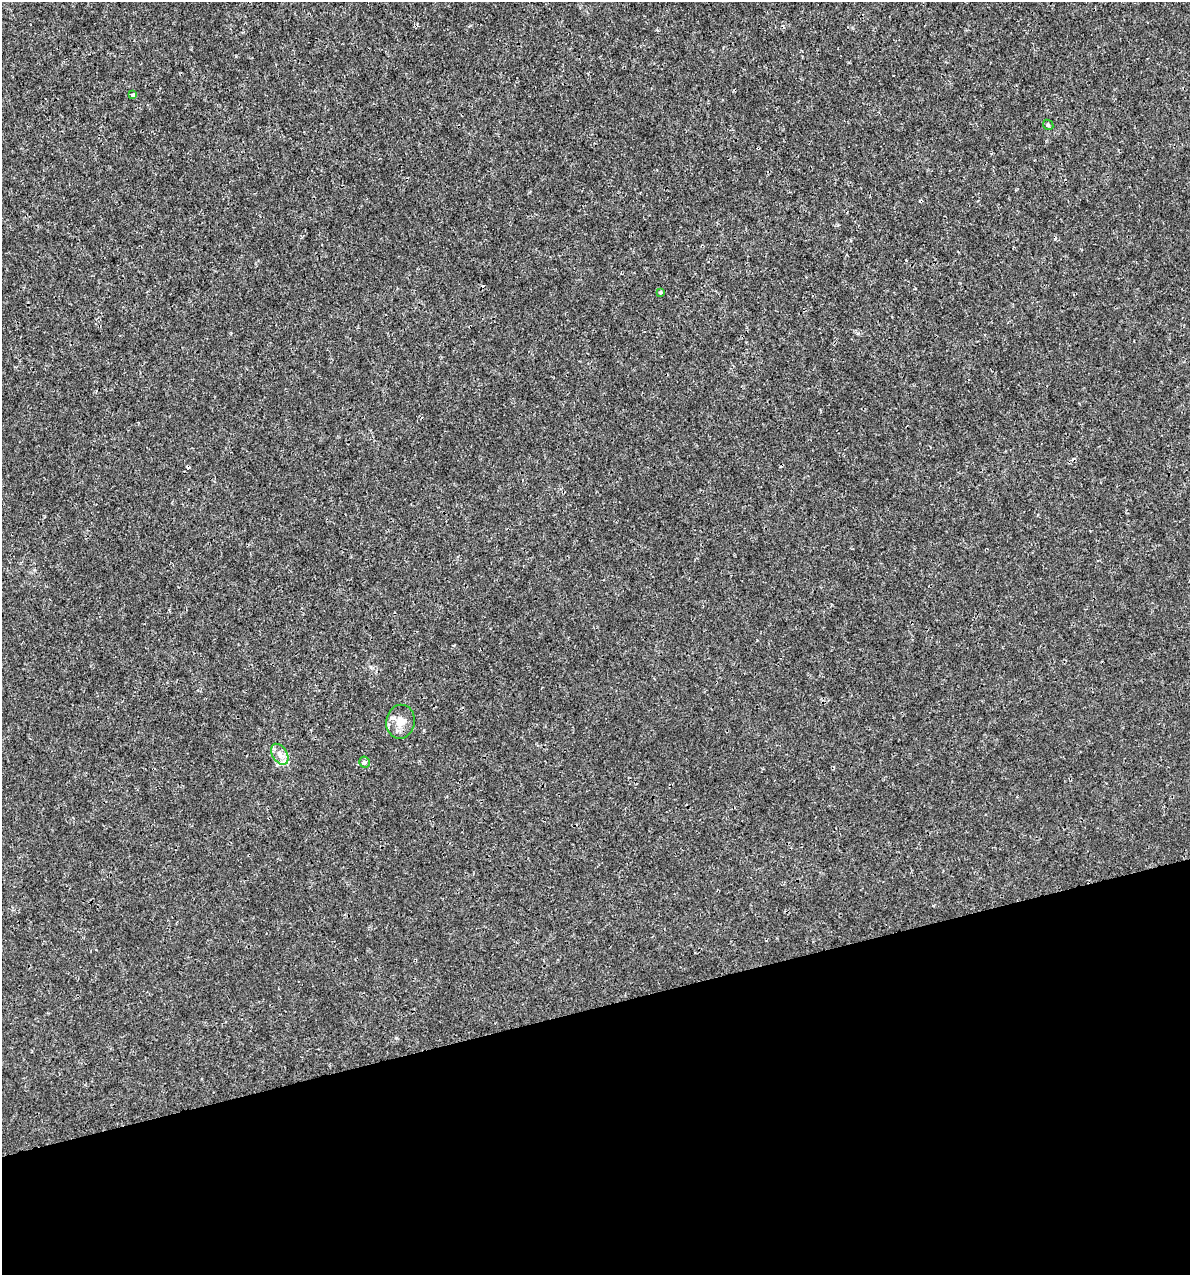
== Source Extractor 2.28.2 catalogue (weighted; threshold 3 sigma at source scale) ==
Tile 14 of 4 x 4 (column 2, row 4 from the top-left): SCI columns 1280-2467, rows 1-1273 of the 4886 x 5091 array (HDU 1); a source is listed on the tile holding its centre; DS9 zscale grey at full resolution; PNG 1192 x 1277 px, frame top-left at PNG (2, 2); each listed source drawn as its Kron ellipse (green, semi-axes under 4 px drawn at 4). Shown black and unused: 21% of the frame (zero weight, under 3 of 4 exposures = <1% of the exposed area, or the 3 px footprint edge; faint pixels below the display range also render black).
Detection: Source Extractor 2.28.2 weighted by HDU 2 'WHT'; one run over the whole footprint, this tile lists its part. Background 3.56e-04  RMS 8.5e-04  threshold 0.00384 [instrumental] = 3 sigma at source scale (4.5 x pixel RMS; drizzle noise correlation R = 1.50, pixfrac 1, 0.0396/0.0396 arcsec/px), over >= 5 px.
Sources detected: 10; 3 cosmic-ray / hot-pixel residue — neither listed nor drawn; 1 inside a brighter listed object's ellipse — not listed separately; the other 6 listed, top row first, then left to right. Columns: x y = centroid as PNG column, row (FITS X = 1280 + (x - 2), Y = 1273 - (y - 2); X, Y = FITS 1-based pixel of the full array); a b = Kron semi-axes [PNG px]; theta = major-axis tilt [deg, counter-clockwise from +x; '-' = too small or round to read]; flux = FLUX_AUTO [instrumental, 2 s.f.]
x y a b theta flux
133 95 4 3 - 0.68
1048 125 6 4 -45 0.13
660 292 4 3 - 0.12
400 722 17 14 81 1
280 754 11 7 -58 0.58
364 762 5 5 - 0.19